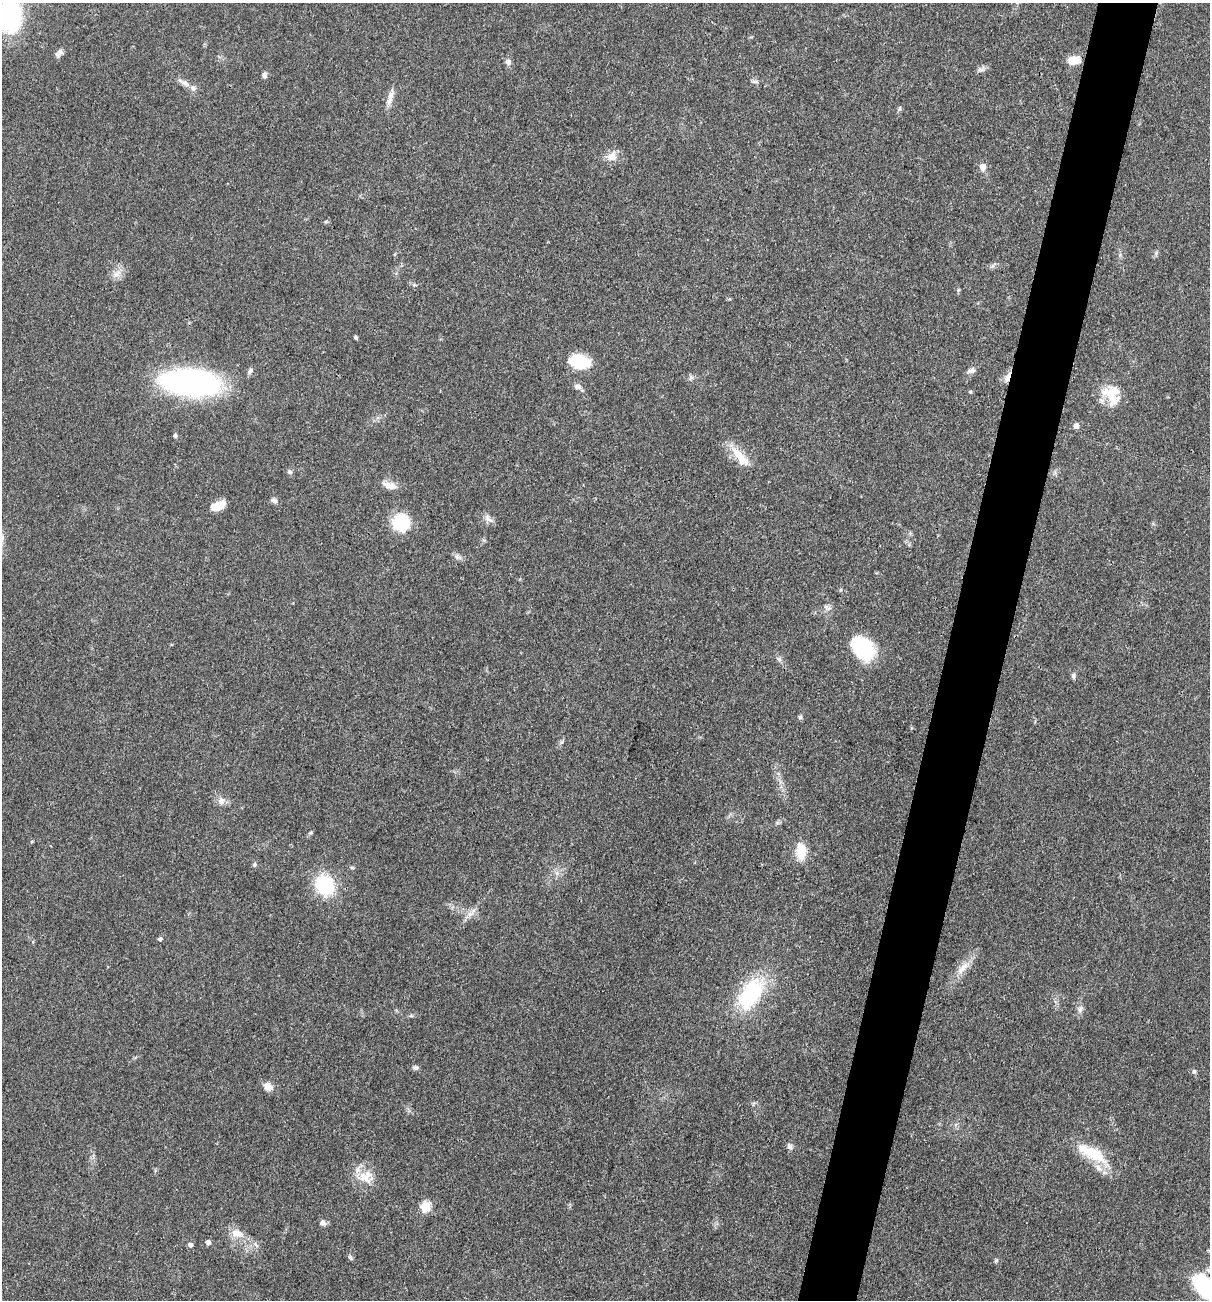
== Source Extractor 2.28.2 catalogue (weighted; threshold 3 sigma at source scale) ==
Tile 10 of 4 x 4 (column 2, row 3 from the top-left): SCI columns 1462-2669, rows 1300-2597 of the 5213 x 5194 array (HDU 1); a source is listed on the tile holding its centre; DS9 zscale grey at full resolution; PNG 1212 x 1302 px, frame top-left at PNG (2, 3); no overlay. Shown black and unused: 5% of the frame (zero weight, under 3 of 4 exposures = <1% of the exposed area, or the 3 px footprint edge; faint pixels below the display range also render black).
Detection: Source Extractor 2.28.2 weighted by HDU 2 'WHT'; one run over the whole footprint, this tile lists its part. Background 0.0969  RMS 0.006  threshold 0.0271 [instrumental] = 3 sigma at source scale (4.5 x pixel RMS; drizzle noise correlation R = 1.50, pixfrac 1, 0.05/0.05 arcsec/px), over >= 5 px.
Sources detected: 70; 1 inside a brighter object's white glare — not listed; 3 inside a brighter listed object's ellipse — not listed separately; the other 66 listed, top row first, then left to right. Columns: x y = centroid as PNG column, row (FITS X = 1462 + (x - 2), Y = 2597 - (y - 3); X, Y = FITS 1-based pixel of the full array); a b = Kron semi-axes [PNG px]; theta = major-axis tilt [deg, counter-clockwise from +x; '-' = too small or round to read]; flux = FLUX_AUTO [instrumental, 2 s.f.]
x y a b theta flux
10 16 32 22 -87 65
59 53 12 7 47 2.5
1074 60 13 9 10 8
508 62 7 7 - 2.7
981 69 12 7 34 2.3
264 75 7 6 - 2.2
754 81 9 5 -12 1.4
185 83 11 8 -38 3.1
390 97 21 7 75 5.2
899 109 8 5 72 1.2
612 156 15 12 44 5.9
983 167 6 5 - 7.1
1156 253 7 4 72 1.1
116 274 13 8 45 4.6
414 285 6 4 0 0.95
356 338 4 4 - 0.94
579 362 24 15 -11 21
971 370 11 7 13 2.3
250 371 9 6 59 1.9
691 377 8 6 -89 1.5
1008 377 13 6 67 4.7
190 382 58 25 -4 160
577 386 9 6 -10 2.4
970 392 4 4 - 0.88
1112 397 26 18 -73 14
1076 426 5 5 - 3.8
175 435 7 4 -88 1.1
740 457 35 12 -49 13
290 472 7 6 - 1.4
389 485 20 8 -18 5.1
274 500 9 6 -31 2
217 506 16 8 20 9.5
488 518 14 7 -43 3.1
401 522 17 16 - 29
457 557 13 6 -27 2.3
827 607 11 6 -39 2.1
865 648 31 20 -71 30
779 659 7 7 - 1.7
1073 676 7 5 -80 1.7
800 717 5 5 - 1.4
561 742 6 4 88 1.1
221 801 11 9 -76 3.7
311 833 6 4 1 0.72
801 852 16 9 -85 14
254 865 5 5 - 1.3
352 868 6 4 0 0.8
325 885 22 18 -66 36
470 914 11 6 45 3.5
160 939 5 4 - 1.6
963 968 22 9 47 7.6
751 994 41 22 57 54
1080 1009 9 8 - 2.6
415 1068 8 6 0 1.6
1194 1071 6 5 - 1.2
268 1087 10 8 -34 6.1
790 1146 9 6 -63 2
1093 1153 42 14 -30 25
365 1177 22 18 -7 13
425 1207 5 5 - 37
322 1223 7 7 - 2.7
237 1233 19 11 -17 7.8
208 1242 5 4 - 3
190 1245 5 5 - 2.1
350 1257 8 6 -57 1.2
996 1260 6 4 68 0.88
1204 1286 30 16 -52 49
Overlapping masked pixels (flux is a lower limit): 1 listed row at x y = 1008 377
Isophote crosses this tile's border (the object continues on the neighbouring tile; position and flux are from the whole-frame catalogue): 2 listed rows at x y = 10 16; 1204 1286